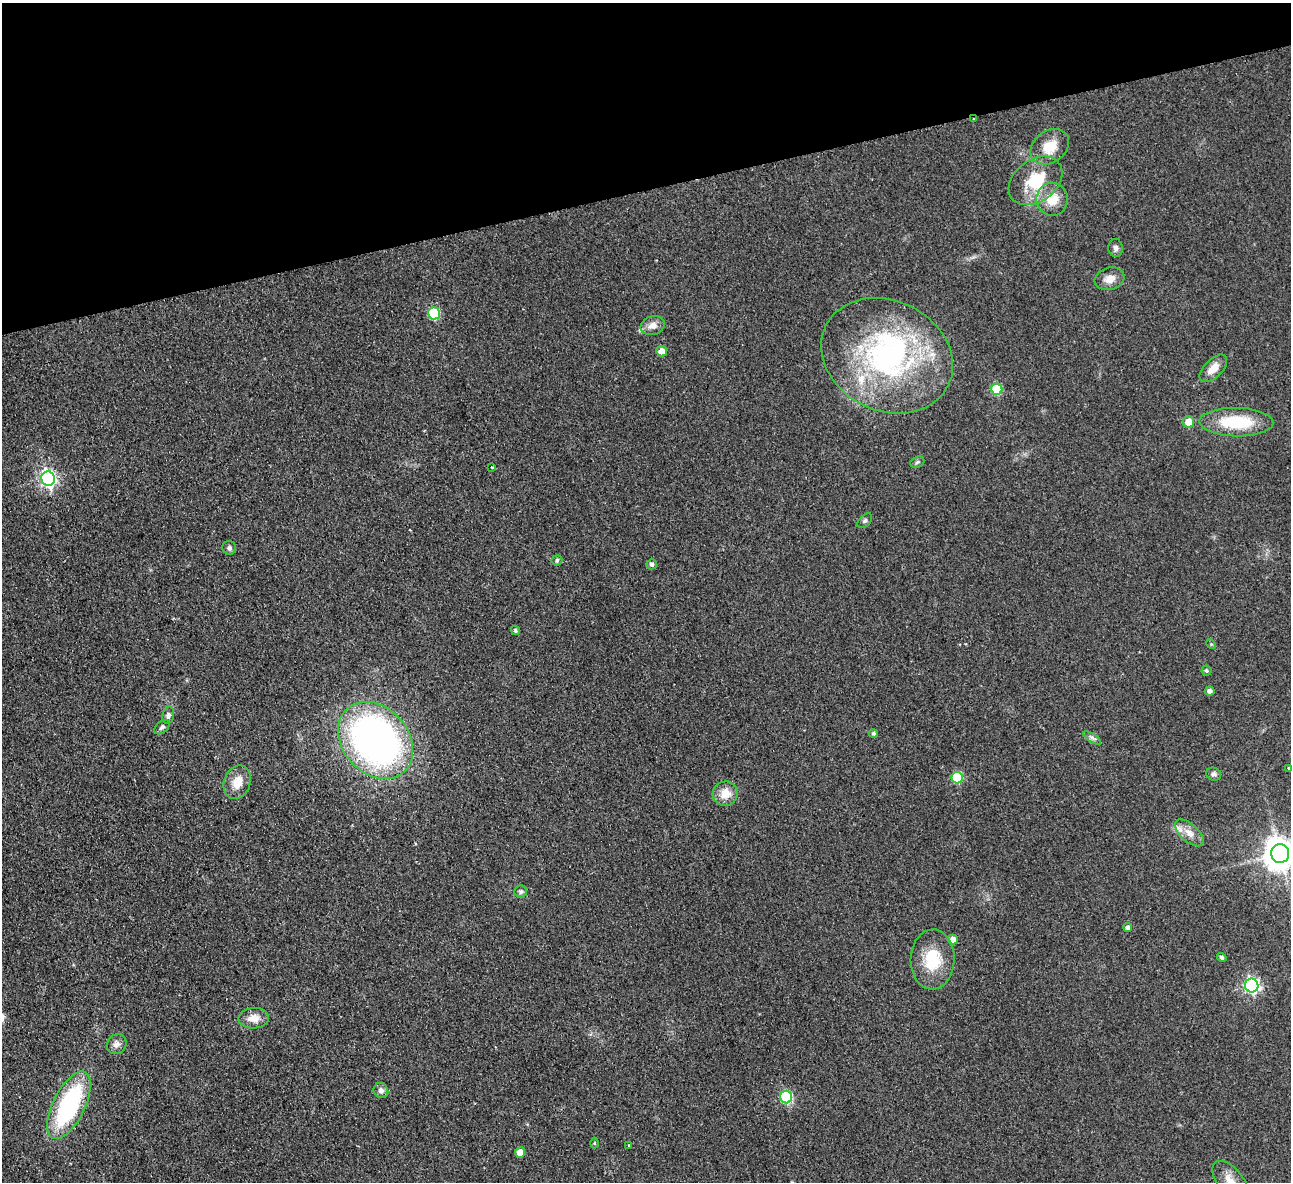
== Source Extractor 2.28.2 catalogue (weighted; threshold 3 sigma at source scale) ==
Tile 3 of 4 x 4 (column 3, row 1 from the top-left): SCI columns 2633-3921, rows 3827-5006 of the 5266 x 5170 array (HDU 1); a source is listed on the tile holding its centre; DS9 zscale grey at full resolution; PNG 1293 x 1184 px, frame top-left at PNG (2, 3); each listed source drawn as its Kron ellipse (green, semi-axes under 4 px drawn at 4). Shown black and unused: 16% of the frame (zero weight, under 2 of 3 exposures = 3% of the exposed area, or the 3 px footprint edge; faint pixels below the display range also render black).
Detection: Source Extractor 2.28.2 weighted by HDU 2 'WHT'; one run over the whole footprint, this tile lists its part. Background 0.0851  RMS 0.0094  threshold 0.0421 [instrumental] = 3 sigma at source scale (4.5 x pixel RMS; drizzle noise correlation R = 1.50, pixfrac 1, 0.05/0.05 arcsec/px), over >= 5 px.
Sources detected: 55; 1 inside a brighter object's white glare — neither listed nor drawn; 2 inside a brighter listed object's ellipse — not listed separately; the other 52 listed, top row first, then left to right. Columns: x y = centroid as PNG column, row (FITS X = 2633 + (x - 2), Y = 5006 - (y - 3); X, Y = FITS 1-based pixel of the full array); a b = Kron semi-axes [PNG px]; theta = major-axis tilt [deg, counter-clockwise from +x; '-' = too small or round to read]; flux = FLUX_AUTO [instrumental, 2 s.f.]
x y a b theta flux
973 119 3 2 - 0.79
1050 147 21 15 36 19
1035 181 29 21 37 39
1052 199 16 15 - 19
1116 248 9 7 -85 3.1
1109 279 15 11 16 8.3
434 313 6 6 - 59
653 326 12 9 19 7
661 351 5 5 - 7.4
887 356 68 55 -26 210
1213 368 17 9 45 10
997 389 6 5 - 42
1189 422 6 5 - 13
1236 422 37 14 -1 46
917 462 7 5 23 1.7
492 467 3 3 - 0.98
48 479 7 6 - 300
865 521 9 5 45 1.9
229 548 7 7 - 2.4
557 560 5 5 - 2
652 564 5 5 - 3
515 631 4 4 - 1.7
1211 644 5 4 - 0.98
1206 671 5 5 - 1.6
1210 691 5 4 - 3.5
168 715 9 5 76 2.3
162 727 9 5 40 2.2
874 733 4 4 - 1.5
1092 738 10 4 -34 2.4
376 740 42 33 -48 410
1288 768 3 2 - 1
1214 774 7 6 - 2.6
957 778 6 5 - 56
237 782 17 13 69 14
725 794 12 12 - 13
1189 833 17 9 -42 8.8
1280 854 9 9 - 1600
521 892 6 6 - 1.9
1128 928 4 4 - 2.3
953 940 5 5 - 6.2
1222 957 5 4 - 2.4
933 959 30 22 87 33
1252 985 7 6 - 220
254 1018 15 10 4 10
117 1044 10 9 - 4.8
381 1090 8 7 - 3.9
786 1097 6 6 - 90
69 1105 37 16 64 120
595 1143 5 3 - 0.95
629 1145 3 2 - 2
520 1153 5 5 - 14
1230 1181 24 12 -51 15
Overlapping masked pixels (flux is a lower limit): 1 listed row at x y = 973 119
Isophote crosses this tile's border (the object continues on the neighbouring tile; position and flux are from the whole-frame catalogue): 2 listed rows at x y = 1280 854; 1230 1181